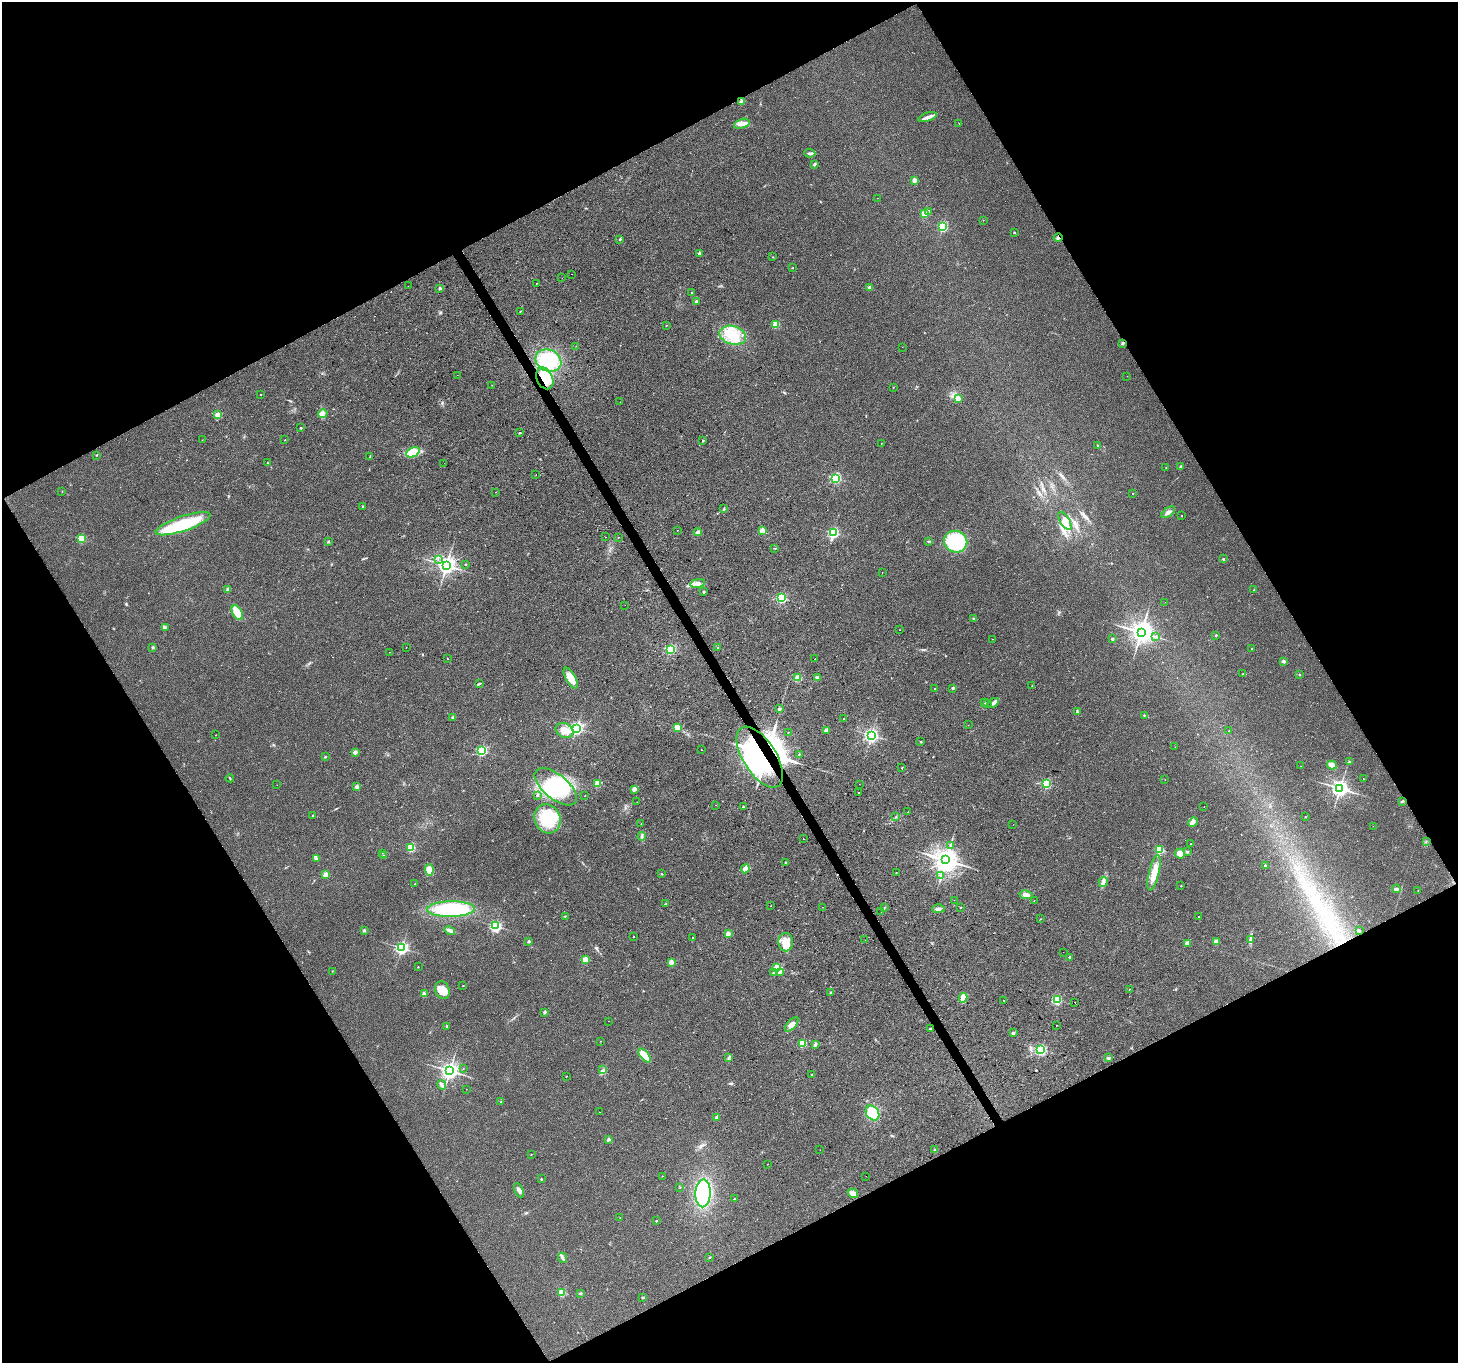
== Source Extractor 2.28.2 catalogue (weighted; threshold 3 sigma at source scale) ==
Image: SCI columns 4-5826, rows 169-5611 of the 5826 x 5719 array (HDU 1 of 3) = the unmasked area's bounding box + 8 px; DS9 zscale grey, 4 x 4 block average (1 PNG px = mean of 4 x 4 image px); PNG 1460 x 1365 px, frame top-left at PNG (2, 2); each listed source drawn as its Kron ellipse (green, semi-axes under 4 px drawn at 4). Shown black and unused: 47% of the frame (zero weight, under 2 of 3 exposures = <1% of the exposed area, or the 3 px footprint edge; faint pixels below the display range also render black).
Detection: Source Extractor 2.28.2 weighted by HDU 2 'WHT'. Background 0.0247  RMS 0.0056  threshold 0.025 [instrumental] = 3 sigma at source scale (4.5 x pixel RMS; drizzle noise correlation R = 1.50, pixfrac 1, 0.0396/0.0396 arcsec/px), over >= 5 px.
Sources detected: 311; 5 inside a brighter object's white glare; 5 cosmic-ray / hot-pixel residue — neither listed nor drawn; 1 coinciding with a brighter row at this scale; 6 inside a brighter listed object's ellipse — not listed separately; the other 294 listed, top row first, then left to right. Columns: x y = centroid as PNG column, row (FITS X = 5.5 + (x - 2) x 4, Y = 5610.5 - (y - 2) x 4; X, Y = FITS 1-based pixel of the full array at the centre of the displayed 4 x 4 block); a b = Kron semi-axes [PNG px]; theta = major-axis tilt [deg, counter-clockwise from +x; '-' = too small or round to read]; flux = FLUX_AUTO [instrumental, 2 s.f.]
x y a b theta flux
742 101 2 2 - 38
928 117 9 3 19 15
959 123 2 2 - 0.86
742 124 8 4 18 18
810 153 5 2 - 6.3
815 164 3 2 - 4.5
914 180 4 3 - 11
877 198 2 2 - 6.3
928 211 2 2 - 6.6
924 214 2 2 - 100
983 220 2 2 - 1.2
943 227 2 2 - 330
1014 232 2 2 - 5.2
1058 238 4 2 - 5.5
620 239 2 2 - 5.9
699 253 4 2 - 5
773 257 2 2 - 1.3
793 268 2 2 - 2.6
571 274 2 2 - 1.4
562 278 2 2 - 1.1
536 283 2 2 - 2.2
408 286 2 2 - 0.89
440 288 2 2 - 16
870 288 3 2 - 10
692 293 2 2 - 6.2
696 301 2 2 - 21
520 311 2 2 - 3.7
776 324 2 2 - 120
666 326 2 2 - 2.2
733 335 13 9 -15 70
1123 343 2 2 - 22
576 346 2 2 - 0.41
902 347 2 2 - 0.38
548 361 13 10 -21 170
457 375 2 2 - 0.69
1127 376 2 2 - 0.77
545 378 11 8 -64 94
492 385 2 2 - 0.94
893 387 2 2 - 1.7
261 395 2 2 - 3
958 399 2 2 - 24
620 402 2 2 - 0.86
323 414 5 2 - 6.9
217 415 2 2 - 71
301 428 2 2 - 6.6
520 433 2 2 - 8.9
202 440 2 2 - 1
285 440 2 2 - 1.8
703 441 3 2 - 3.2
881 443 2 2 - 0.98
1098 446 2 2 - 1.7
413 452 7 4 24 68
96 455 2 2 - 1.4
370 456 2 2 - 1.6
267 463 2 2 - 0.97
444 463 2 2 - 0.63
1166 467 2 2 - 0.88
1180 467 3 2 - 5.9
536 475 2 2 - 0.58
836 478 2 2 - 380
62 492 2 2 - 0.74
495 492 2 2 - 0.64
1133 493 2 2 - 1.8
362 506 2 2 - 3.2
724 509 3 2 - 2.8
1168 512 8 3 36 11
1182 516 2 2 - 1.4
1065 521 10 5 -59 20
183 524 29 7 19 200
677 530 2 2 - 8.1
762 531 2 2 - 87
698 532 4 3 - 6.3
833 533 2 2 - 410
605 537 2 2 - 1.5
618 537 2 2 - 0.81
81 539 2 2 - 180
928 541 3 2 - 2.5
328 542 2 2 - 3.5
956 542 12 10 -20 230
775 548 2 2 - 1.3
438 559 2 2 - 3.7
1223 559 2 2 - 7.5
465 564 2 2 - 5
446 565 3 3 - 1900
882 573 2 2 - 0.65
697 583 7 4 10 15
228 589 2 2 - 29
1254 590 2 2 - 1.5
704 592 2 2 - 6.5
782 598 2 2 - 360
1165 602 2 2 - 0.46
625 605 2 2 - 3.1
237 613 8 4 -58 48
974 619 2 2 - 21
165 627 2 2 - 1.3
900 630 2 2 - 0.71
1141 632 3 3 - 3100
1216 635 2 2 - 2
1156 637 3 2 - 2.4
992 639 2 2 - 0.9
1112 639 2 2 - 13
153 647 2 2 - 20
406 647 2 2 - 2.6
718 648 2 2 - 4.1
670 649 2 2 - 340
1252 649 2 2 - 2.8
389 652 2 2 - 0.83
447 659 2 2 - 0.87
815 659 2 2 - 1.6
1284 661 4 2 - 4.5
1243 674 2 2 - 1.7
1299 674 2 2 - 6.3
571 678 11 5 -60 48
798 678 2 2 - 120
817 678 2 2 - 49
480 684 3 2 - 2.7
1032 685 2 2 - 1.1
953 688 2 2 - 14
935 689 2 2 - 3
985 703 2 2 - 1.3
993 703 6 3 32 9.7
988 704 2 2 - 1.4
779 709 2 2 - 7.9
1077 712 3 2 - 2.4
1144 715 2 2 - 2.4
453 717 2 2 - 23
844 719 2 2 - 3.5
968 725 2 2 - 3.5
576 728 2 2 - 810
677 728 2 2 - 130
826 730 2 2 - 37
564 731 9 7 -26 28
1229 731 2 2 - 1.2
788 732 2 2 - 1.9
216 735 2 2 - 1.2
871 735 2 2 - 980
921 742 2 2 - 2.2
1175 747 2 2 - 3.7
702 750 2 2 - 3.9
481 751 2 2 - 420
355 752 3 2 - 12
799 754 2 2 - 1.7
325 757 2 2 - 5.9
760 757 34 16 -57 640
1350 762 2 2 - 19
1332 765 5 4 - 16
1301 766 2 2 - 0.9
902 768 2 2 - 1.7
230 778 4 2 - 2.8
1363 779 2 2 - 1.1
1165 780 2 2 - 0.77
597 784 2 2 - 130
859 784 2 2 - 0.4
1047 784 2 2 - 290
277 785 2 2 - 0.56
357 787 2 2 - 38
556 787 25 12 -39 220
1340 788 3 3 - 1700
634 789 2 2 - 57
859 792 2 2 - 1.1
537 795 2 2 - 3.3
585 796 2 2 - 0.89
1402 801 3 2 - 2.8
637 802 2 2 - 0.93
715 805 2 2 - 0.58
743 806 2 2 - 5.9
1204 807 2 2 - 0.53
908 812 2 2 - 0.79
313 815 2 2 - 3.8
895 817 2 2 - 1.7
1305 817 2 2 - 2.2
547 819 15 13 -64 150
1193 822 5 4 - 8.8
641 824 2 2 - 6.6
1013 825 2 2 - 0.73
1373 826 2 2 - 0.5
642 836 4 2 - 3
803 839 2 2 - 3.6
1426 841 2 2 - 1.3
1191 843 2 2 - 2.2
950 845 2 2 - 2
411 847 2 2 - 210
1159 850 2 2 - 220
1187 852 2 2 - 13
382 853 2 2 - 0.77
1180 853 5 5 - 20
383 855 2 2 - 1.9
317 858 4 2 - 3
946 860 3 3 - 3900
785 863 3 2 - 1.6
1265 865 2 2 - 5.8
745 869 4 2 - 39
429 870 6 4 -86 30
896 873 2 2 - 1.6
1154 873 18 5 77 48
662 874 2 2 - 1.5
326 875 2 2 - 90
941 876 2 2 - 1.5
1103 882 5 4 - 9.4
415 884 2 2 - 3.6
1181 886 2 2 - 2.3
1396 889 4 3 - 6.4
1418 890 2 2 - 2
1026 895 6 3 -11 15
954 900 2 2 - 1.3
1034 900 2 2 - 0.93
666 904 3 2 - 2.3
770 906 2 2 - 0.8
823 907 2 2 - 6.8
884 908 3 2 - 1.7
960 908 2 2 - 4.2
451 909 24 8 1 310
938 909 6 3 0 9.9
881 912 2 2 - 0.65
565 916 2 2 - 1
1198 917 2 2 - 1.9
1040 919 2 2 - 1.5
495 926 2 2 - 560
364 930 2 2 - 24
450 930 5 3 - 9
1359 931 2 2 - 1
728 934 2 2 - 44
634 937 2 2 - 17
693 937 2 2 - 1.7
865 940 2 2 - 0.51
1250 940 3 2 - 5.6
529 941 2 2 - 10
786 942 9 7 -88 39
1216 942 2 2 - 52
1187 943 2 2 - 39
402 948 2 2 - 780
1063 952 2 2 - 0.67
1070 957 2 2 - 18
585 960 2 2 - 100
671 962 2 2 - 44
418 967 2 2 - 2.4
777 968 2 2 - 150
332 971 2 2 - 0.86
773 973 3 2 - 3.8
780 973 2 2 - 2.8
463 986 2 2 - 2.6
1129 989 2 2 - 1.2
442 990 9 7 -65 39
831 992 2 2 - 6.2
424 994 2 2 - 45
963 998 5 3 - 29
1004 1000 2 2 - 1.6
1057 1000 2 2 - 240
1074 1002 2 2 - 3.2
545 1012 4 2 - 4.5
608 1021 2 2 - 0.93
792 1024 9 4 46 15
1056 1025 2 2 - 5.9
447 1026 2 2 - 13
930 1029 2 2 - 8.8
1013 1033 4 2 - 4.2
600 1041 2 2 - 0.96
802 1044 2 2 - 170
815 1044 4 2 - 7.9
1041 1050 2 2 - 450
644 1055 8 4 -49 57
729 1057 2 2 - 1.8
1108 1058 3 2 - 5.7
463 1069 2 2 - 0.97
603 1070 3 2 - 3.2
450 1071 3 2 - 1500
812 1074 2 2 - 4.9
566 1076 2 2 - 1.8
442 1085 5 3 - 7.8
466 1089 2 2 - 1
501 1102 2 2 - 2.6
600 1112 2 2 - 1.9
872 1113 8 6 -56 96
716 1118 4 2 - 4.7
609 1139 2 2 - 26
820 1150 2 2 - 0.45
935 1150 2 2 - 3.5
531 1154 2 2 - 1.2
768 1164 2 2 - 1
662 1176 2 2 - 1
866 1176 2 2 - 0.35
541 1179 2 2 - 2.1
680 1187 2 2 - 1.5
519 1190 7 3 -64 9.1
703 1193 14 7 87 320
853 1193 5 4 - 16
734 1199 2 2 - 5.7
620 1218 2 2 - 1.2
656 1221 2 2 - 5.2
709 1257 2 2 - 1.9
562 1258 5 3 - 7.5
562 1292 2 2 - 150
580 1293 3 2 - 3.4
643 1298 3 2 - 2.9
Overlapping masked pixels (flux is a lower limit): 4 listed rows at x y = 1058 238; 1123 343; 545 378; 760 757
Diffuse or blended objects may show on this block-average render without a row.